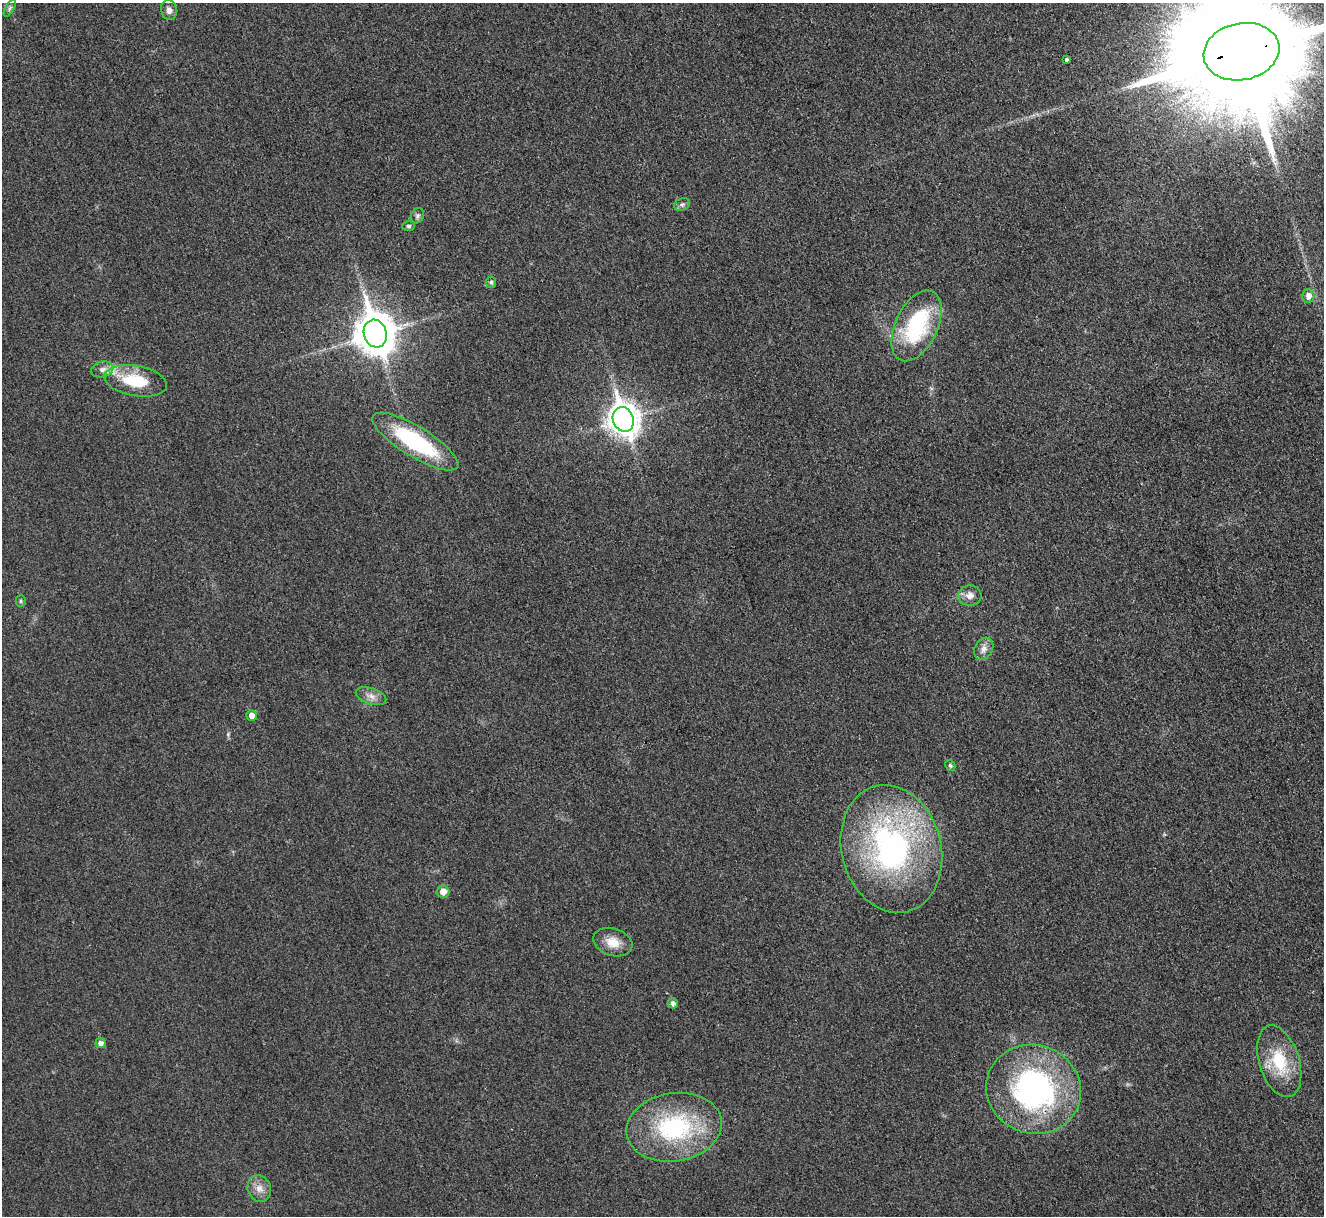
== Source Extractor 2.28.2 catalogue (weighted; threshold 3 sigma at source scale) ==
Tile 10 of 4 x 4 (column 2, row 3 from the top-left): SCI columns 1327-2648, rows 1369-2582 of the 5308 x 5290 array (HDU 1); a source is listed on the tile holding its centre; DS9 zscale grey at full resolution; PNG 1326 x 1218 px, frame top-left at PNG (2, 3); each listed source drawn as its Kron ellipse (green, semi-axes under 4 px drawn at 4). Shown black and unused: <1% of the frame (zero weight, under 3 of 4 exposures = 1% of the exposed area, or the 3 px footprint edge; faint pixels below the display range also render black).
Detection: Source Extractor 2.28.2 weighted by HDU 2 'WHT'; one run over the whole footprint, this tile lists its part. Background 0.0693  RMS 0.0068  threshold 0.0307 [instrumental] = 3 sigma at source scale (4.5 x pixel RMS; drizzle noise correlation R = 1.50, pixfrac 1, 0.05/0.05 arcsec/px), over >= 5 px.
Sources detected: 30; all 30 listed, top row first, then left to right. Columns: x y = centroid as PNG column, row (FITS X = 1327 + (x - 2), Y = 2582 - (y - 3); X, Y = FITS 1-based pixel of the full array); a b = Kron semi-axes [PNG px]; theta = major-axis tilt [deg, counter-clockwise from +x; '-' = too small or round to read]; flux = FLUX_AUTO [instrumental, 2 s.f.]
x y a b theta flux
10 8 9 4 60 1.6
169 10 10 8 -75 3.7
1241 52 38 28 12 37000
1066 60 3 3 - 2.7
682 205 8 6 17 1.9
417 216 8 6 65 1.7
408 226 6 5 - 1.5
491 282 6 5 - 1.7
1308 296 6 6 - 4.7
916 326 38 21 64 65
375 334 14 11 -73 1900
102 369 11 7 16 4.1
136 381 32 15 -10 30
623 419 12 10 -70 960
415 442 49 15 -31 70
970 596 11 10 - 5
21 601 5 5 - 1.1
984 649 12 9 60 4.2
371 696 16 8 -18 4.9
251 715 5 5 - 4.1
950 765 6 4 -57 1.1
891 849 65 49 -75 180
443 892 6 6 - 5.9
613 942 20 13 -17 11
673 1003 5 5 - 2.7
100 1043 5 5 - 3.5
1279 1061 37 20 -72 31
1034 1089 48 44 -19 170
674 1127 48 34 9 85
259 1188 13 11 -65 6.1
Overlapping masked pixels (flux is a lower limit): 2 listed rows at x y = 1241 52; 1034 1089
Isophote crosses this tile's border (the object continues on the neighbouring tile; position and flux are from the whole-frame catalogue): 1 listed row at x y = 1241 52